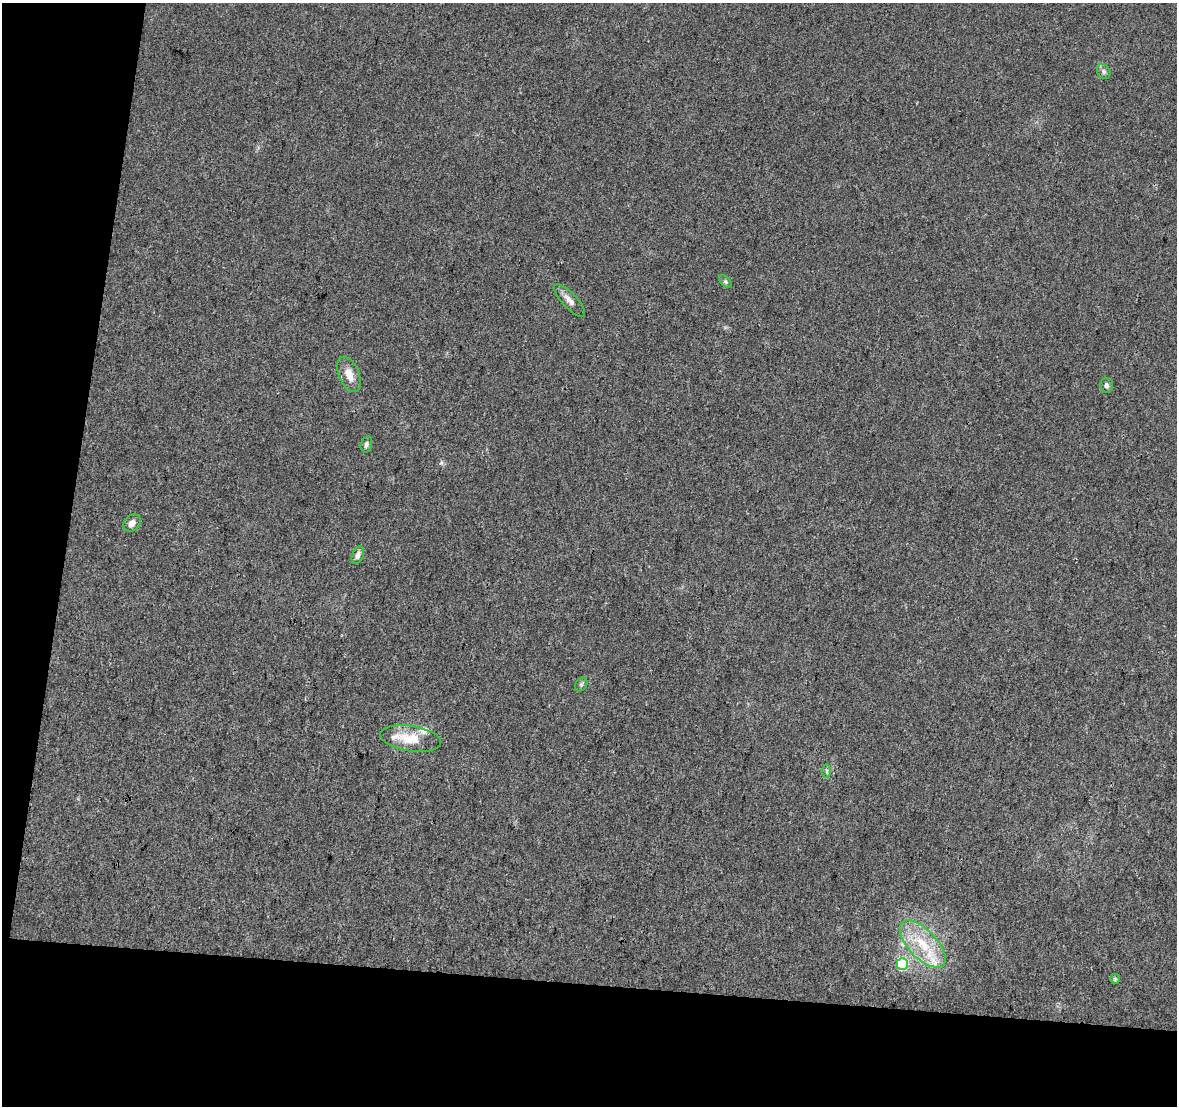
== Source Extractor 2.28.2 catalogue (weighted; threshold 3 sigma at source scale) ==
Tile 3 of 2 x 2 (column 1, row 2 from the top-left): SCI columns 1-1175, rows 129-1232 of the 2350 x 2448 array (HDU 1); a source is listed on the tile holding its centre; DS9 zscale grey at full resolution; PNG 1179 x 1108 px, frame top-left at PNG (2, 3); each listed source drawn as its Kron ellipse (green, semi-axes under 4 px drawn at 4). Shown black and unused: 17% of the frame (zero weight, under 3 of 4 exposures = <1% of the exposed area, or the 3 px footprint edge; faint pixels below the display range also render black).
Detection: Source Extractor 2.28.2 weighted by HDU 2 'WHT'; one run over the whole footprint, this tile lists its part. Background 0.0235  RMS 0.0046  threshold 0.0207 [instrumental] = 3 sigma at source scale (4.5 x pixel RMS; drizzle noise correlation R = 1.50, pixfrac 1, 0.0396/0.0396 arcsec/px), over >= 5 px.
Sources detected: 16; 2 inside a brighter listed object's ellipse — not listed separately; the other 14 listed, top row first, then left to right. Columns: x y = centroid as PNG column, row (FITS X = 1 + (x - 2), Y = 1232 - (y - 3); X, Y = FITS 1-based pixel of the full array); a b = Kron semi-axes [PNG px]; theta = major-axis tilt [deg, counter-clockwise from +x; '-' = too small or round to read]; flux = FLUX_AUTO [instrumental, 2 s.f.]
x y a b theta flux
1104 72 8 6 -60 1.2
725 281 7 4 -45 0.82
569 300 21 7 -47 3.5
349 374 19 10 -67 5.6
1107 385 7 6 - 1.4
366 444 8 5 74 1.2
132 523 9 7 41 2.8
358 555 9 5 67 2
581 685 7 5 55 0.91
411 739 30 12 -9 13
827 771 7 4 -90 0.8
923 944 30 14 -46 17
902 964 6 5 - 32
1115 979 5 5 - 0.58